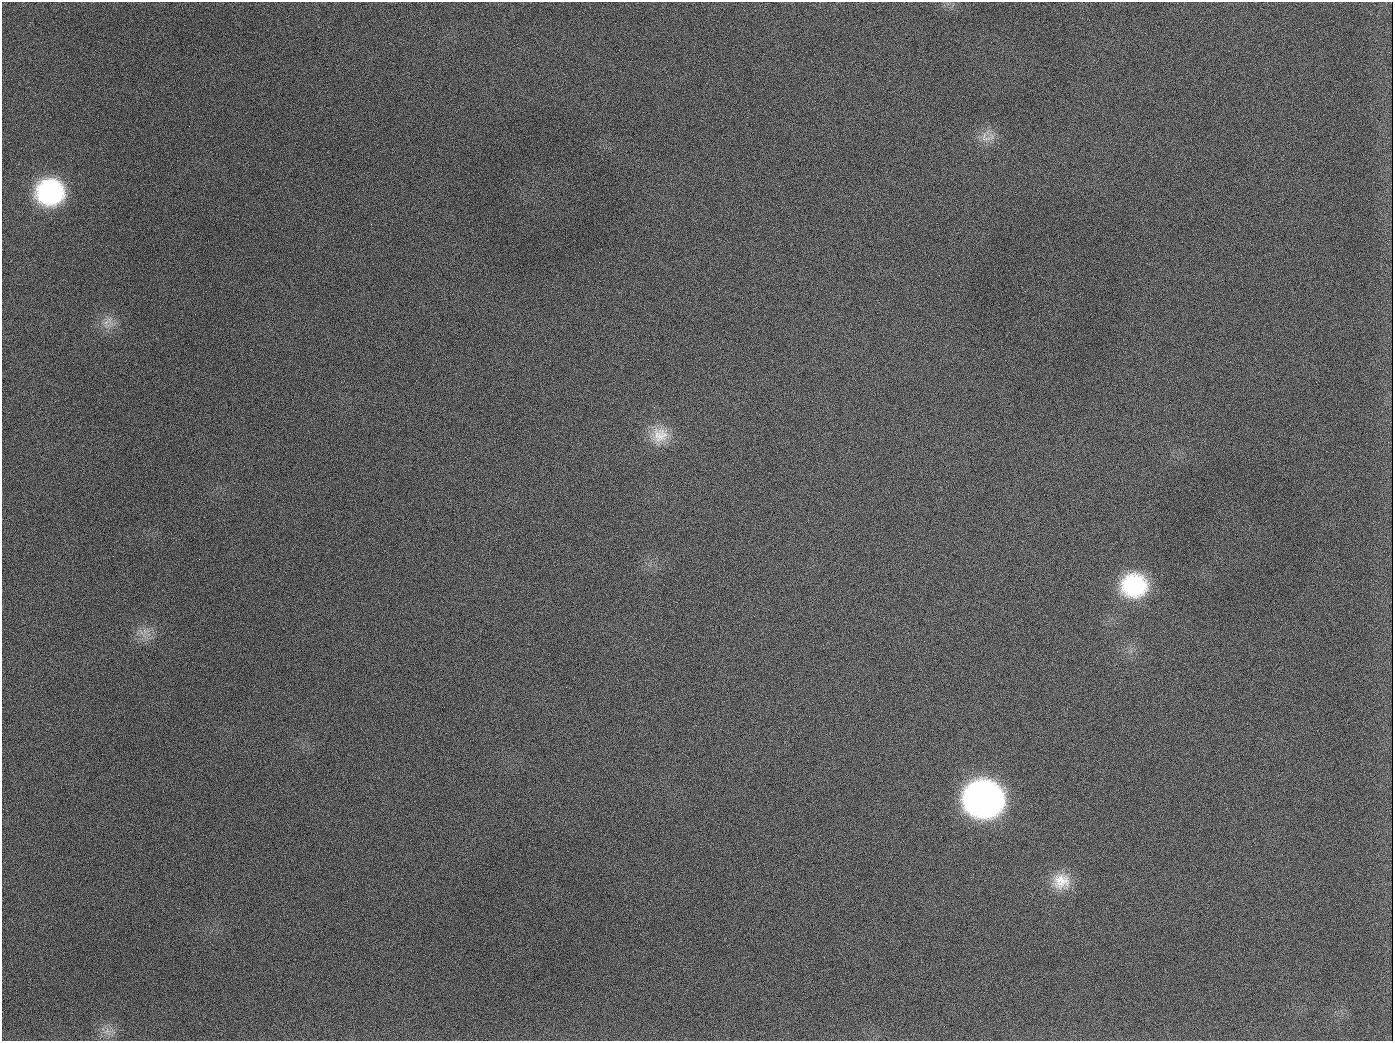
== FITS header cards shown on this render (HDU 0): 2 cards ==
NAXIS1  =                 1391
NAXIS2  =                 1039

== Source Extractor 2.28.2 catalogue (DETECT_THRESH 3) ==
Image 1391 x 1039 px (HDU 0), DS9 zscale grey, 1 PNG px = 1 image px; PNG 1395 x 1043 px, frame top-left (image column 1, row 1039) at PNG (2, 2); no overlay
Background 1890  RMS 79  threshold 237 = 3 sigma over >= 5 px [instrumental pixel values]
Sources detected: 12; all 12 listed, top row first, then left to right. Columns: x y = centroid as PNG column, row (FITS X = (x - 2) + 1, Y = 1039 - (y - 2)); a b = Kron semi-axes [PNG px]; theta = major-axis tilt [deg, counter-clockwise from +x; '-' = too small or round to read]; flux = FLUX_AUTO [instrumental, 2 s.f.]
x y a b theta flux
189 126 2 2 - 5.6e+03
987 139 19 6 9 4.6e+04
50 192 25 24 - 7.2e+05
106 322 19 9 -70 5.9e+04
654 407 3 3 - 5.0e+03
660 435 26 23 25 1.5e+05
1134 585 28 25 3 4.8e+05
142 633 15 4 -53 2.7e+04
984 799 28 25 -7 3.3e+06
1061 881 25 23 -2 1.5e+05
944 1026 3 2 - 3.7e+03
107 1031 10 6 54 3.2e+04